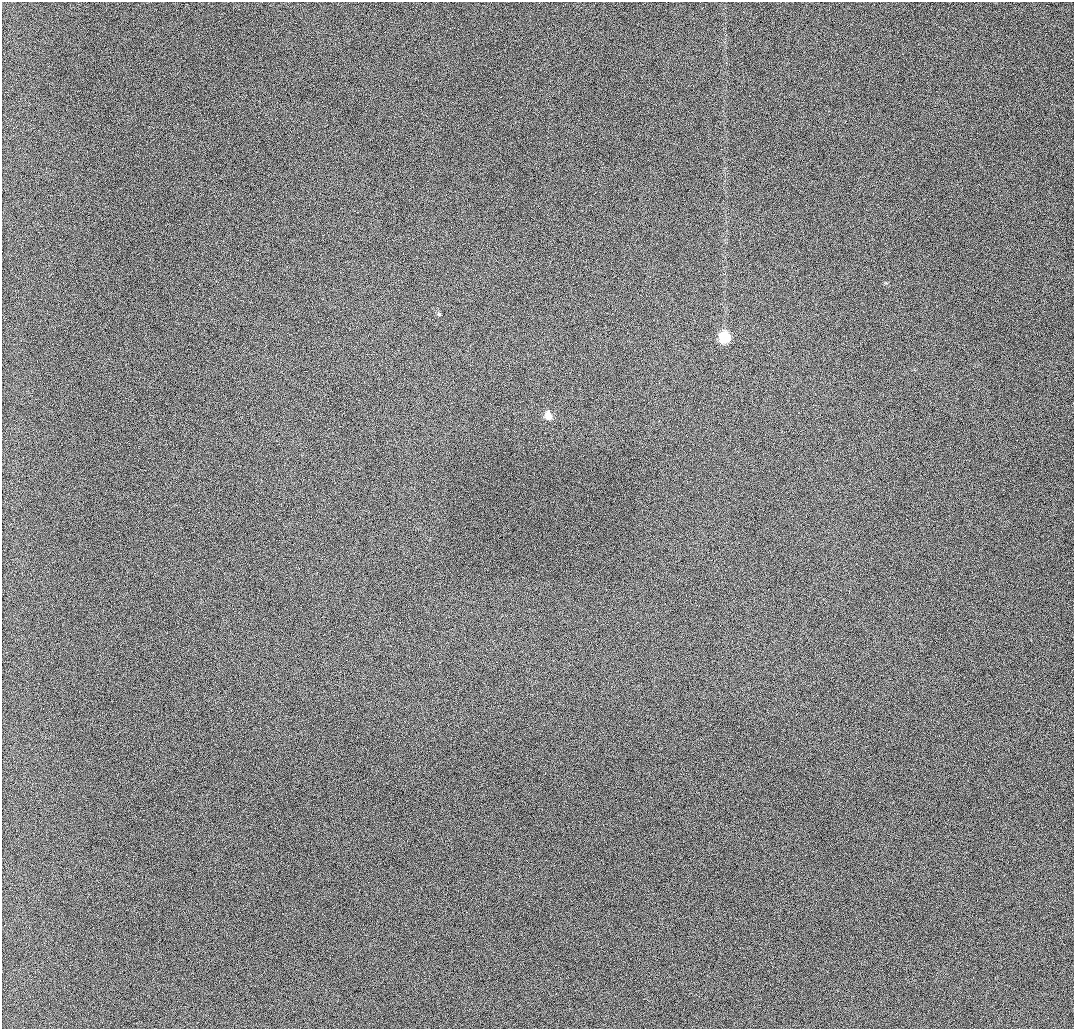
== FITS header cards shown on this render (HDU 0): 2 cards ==
NAXIS1  =                 1072 / length of data axis 1
NAXIS2  =                 1027 / length of data axis 2

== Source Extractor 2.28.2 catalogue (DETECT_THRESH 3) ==
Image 1072 x 1027 px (HDU 0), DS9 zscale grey, 1 PNG px = 1 image px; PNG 1076 x 1031 px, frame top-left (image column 1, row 1027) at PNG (2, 2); no overlay
Background 977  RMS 11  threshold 31.6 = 3 sigma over >= 5 px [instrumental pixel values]
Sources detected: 3; all 3 listed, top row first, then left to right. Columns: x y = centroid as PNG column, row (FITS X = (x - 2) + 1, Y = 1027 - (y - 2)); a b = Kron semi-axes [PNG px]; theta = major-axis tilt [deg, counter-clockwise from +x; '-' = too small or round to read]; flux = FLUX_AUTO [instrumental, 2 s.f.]
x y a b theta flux
439 314 6 5 - 1000
724 337 7 7 - 40000
548 416 9 7 -78 6300